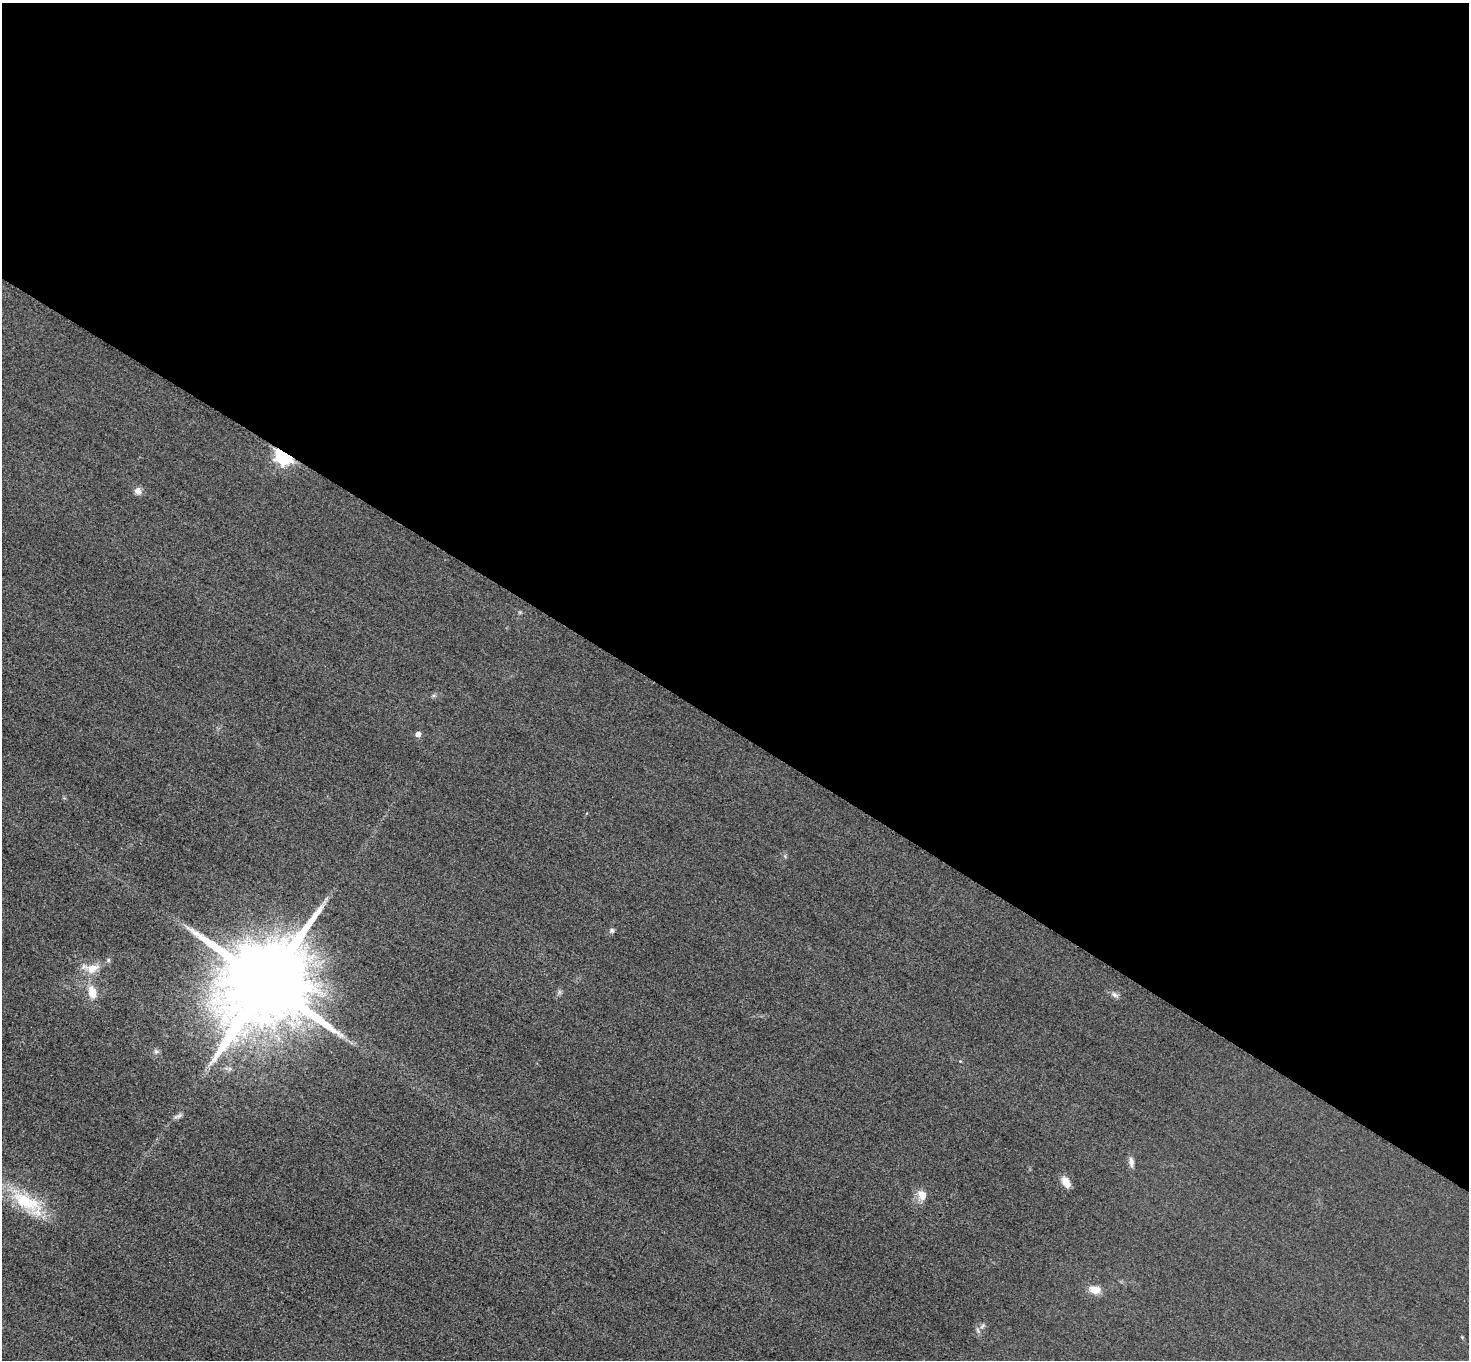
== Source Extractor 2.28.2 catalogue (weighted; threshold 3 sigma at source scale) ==
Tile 3 of 4 x 4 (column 3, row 1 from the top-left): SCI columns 2964-4430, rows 4253-5610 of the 5925 x 5930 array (HDU 1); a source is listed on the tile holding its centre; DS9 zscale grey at full resolution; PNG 1471 x 1362 px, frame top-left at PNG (2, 3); no overlay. Shown black and unused: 54% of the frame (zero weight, under 3 of 4 exposures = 3% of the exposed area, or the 3 px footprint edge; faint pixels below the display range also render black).
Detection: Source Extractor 2.28.2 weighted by HDU 2 'WHT'; one run over the whole footprint, this tile lists its part. Background 0.0503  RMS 0.016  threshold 0.0727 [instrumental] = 3 sigma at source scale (4.5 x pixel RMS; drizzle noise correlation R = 1.50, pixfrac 1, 0.05/0.05 arcsec/px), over >= 5 px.
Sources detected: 20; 1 too faint to see at this stretch — not listed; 2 inside a brighter listed object's ellipse — not listed separately; the other 17 listed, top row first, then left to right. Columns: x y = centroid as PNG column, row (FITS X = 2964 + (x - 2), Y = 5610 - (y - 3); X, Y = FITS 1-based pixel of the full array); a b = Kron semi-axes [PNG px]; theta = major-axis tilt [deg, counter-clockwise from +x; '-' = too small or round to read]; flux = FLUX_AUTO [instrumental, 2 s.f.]
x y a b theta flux
283 456 7 6 - 530
138 491 9 8 - 8.4
418 734 5 5 - 9.5
612 930 7 6 - 3.8
92 969 22 12 16 25
267 983 23 20 46 41000
92 992 13 9 -76 25
1115 995 11 6 -27 5.8
156 1051 7 6 - 3.6
960 1061 4 3 - 1.2
179 1116 10 6 31 5
1131 1162 15 6 -82 7.6
1066 1182 13 7 -60 17
922 1195 11 9 -72 18
25 1201 47 21 -36 86
1095 1290 12 8 -13 19
982 1326 10 5 45 4.8
Overlapping masked pixels (flux is a lower limit): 1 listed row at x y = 283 456